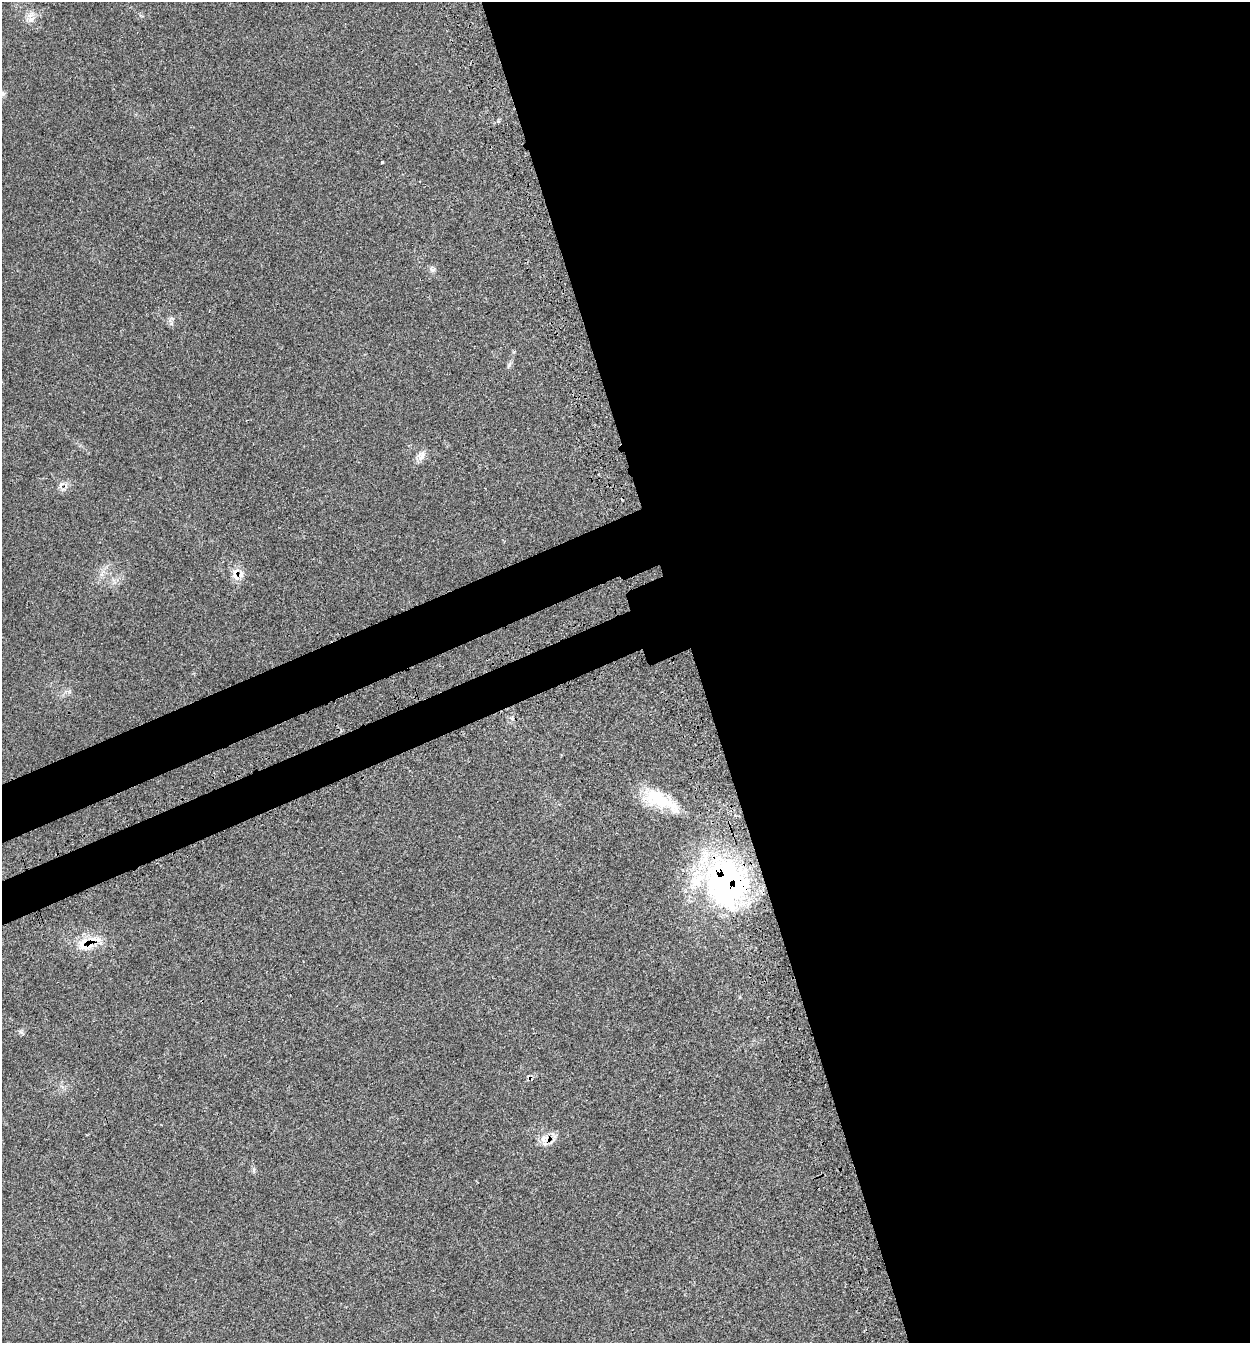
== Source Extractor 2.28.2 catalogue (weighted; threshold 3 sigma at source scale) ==
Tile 8 of 4 x 4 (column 4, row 2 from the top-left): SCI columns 3987-5234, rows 2798-4138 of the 5595 x 5585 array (HDU 1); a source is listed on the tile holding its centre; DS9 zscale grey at full resolution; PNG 1252 x 1345 px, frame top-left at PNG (2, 2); no overlay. Shown black and unused: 49% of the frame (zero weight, under 3 of 4 exposures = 8% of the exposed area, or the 3 px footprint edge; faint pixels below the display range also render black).
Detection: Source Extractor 2.28.2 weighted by HDU 2 'WHT'; one run over the whole footprint, this tile lists its part. Background 0.0393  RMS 0.0038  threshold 0.017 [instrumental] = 3 sigma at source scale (4.5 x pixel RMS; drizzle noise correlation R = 1.50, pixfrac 1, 0.05/0.05 arcsec/px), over >= 5 px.
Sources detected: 16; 4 inside a brighter listed object's ellipse — not listed separately; the other 12 listed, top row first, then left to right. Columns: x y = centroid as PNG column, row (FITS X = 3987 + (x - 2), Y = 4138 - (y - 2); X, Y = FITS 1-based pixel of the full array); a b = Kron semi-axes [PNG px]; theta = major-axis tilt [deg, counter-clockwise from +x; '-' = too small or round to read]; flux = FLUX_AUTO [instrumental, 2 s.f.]
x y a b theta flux
31 19 12 7 26 2.3
382 162 3 3 - 0.81
432 269 10 6 -25 1.1
170 319 12 4 46 1
422 455 16 8 73 2.4
61 485 11 4 67 1
235 575 19 9 -85 3.9
659 799 40 21 -30 16
727 883 65 55 -72 89
94 940 28 12 -5 7
543 1139 10 7 76 2.3
253 1170 7 4 71 0.63
Overlapping masked pixels (flux is a lower limit): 4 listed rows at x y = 235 575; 727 883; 94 940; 543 1139
Unlisted compact peaks at least as high as the median listed source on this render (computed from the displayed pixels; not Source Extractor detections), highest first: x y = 21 1032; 509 365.